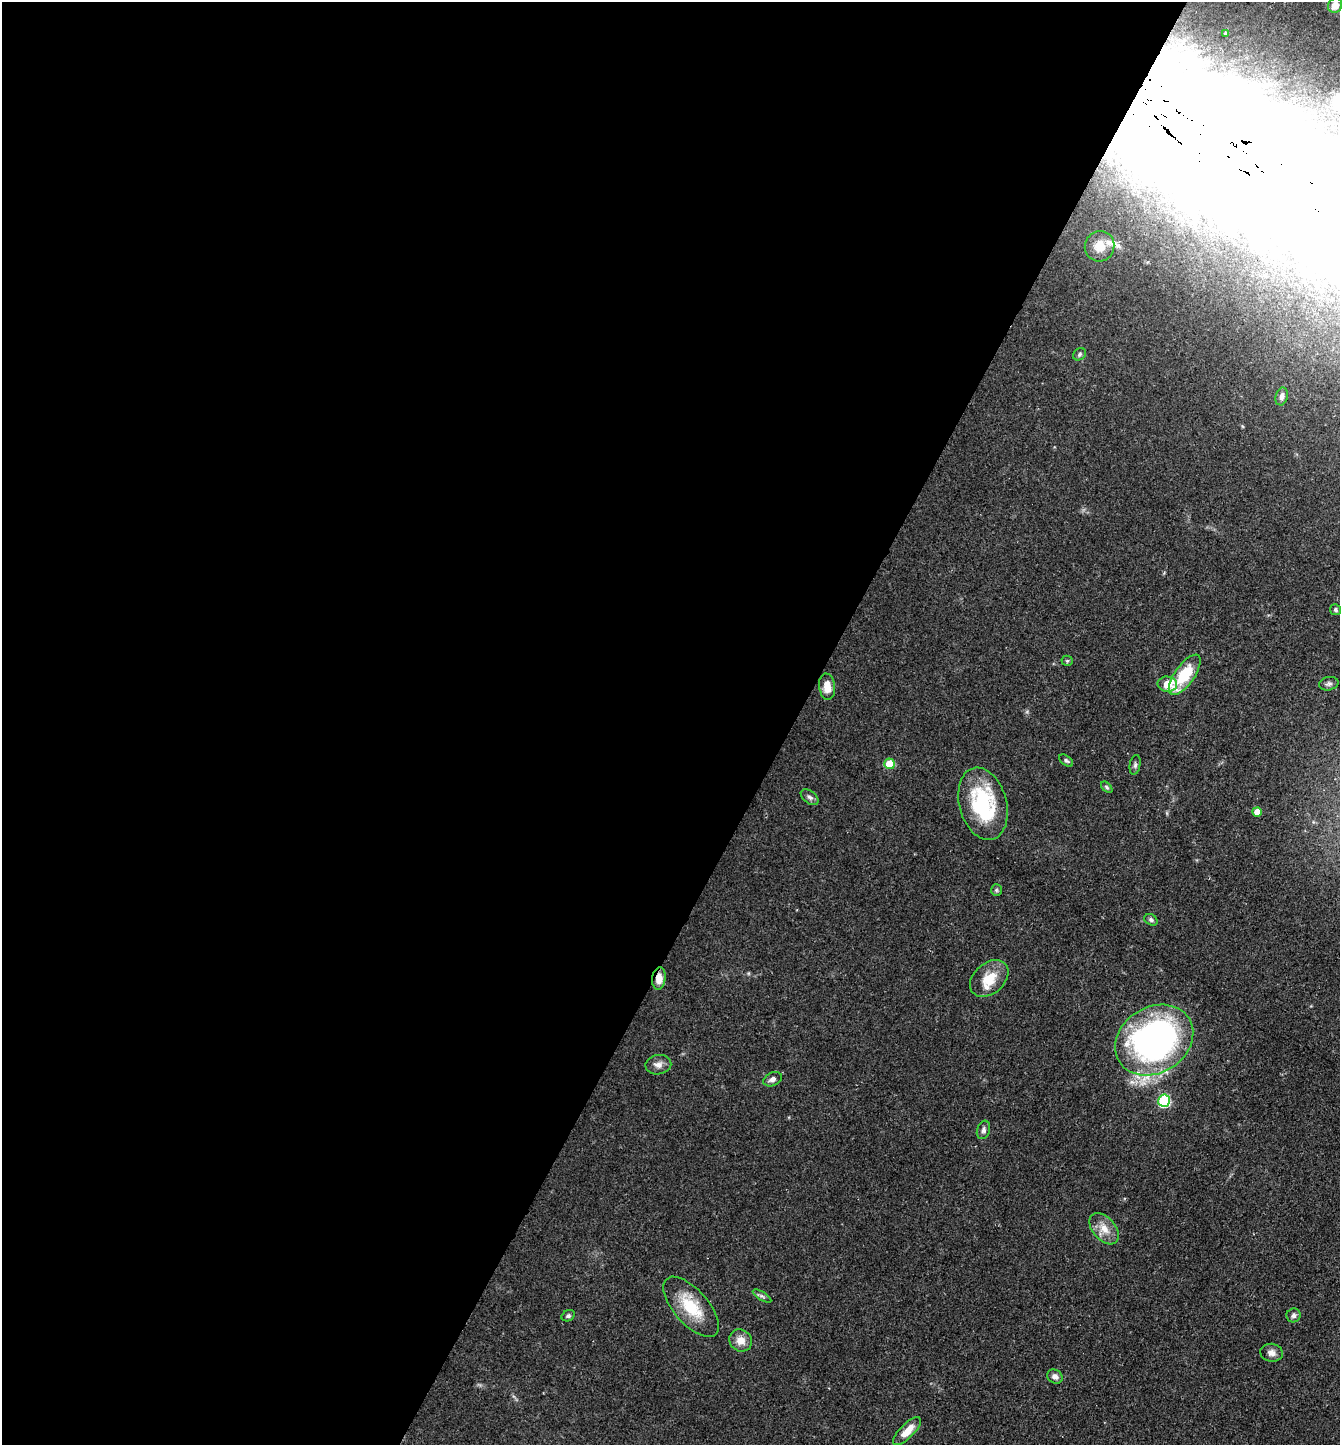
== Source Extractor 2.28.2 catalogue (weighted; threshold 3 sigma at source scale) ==
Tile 5 of 4 x 4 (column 1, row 2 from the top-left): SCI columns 148-1485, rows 2890-4332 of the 5783 x 5776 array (HDU 1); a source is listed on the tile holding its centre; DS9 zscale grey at full resolution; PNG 1342 x 1447 px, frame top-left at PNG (2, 2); each listed source drawn as its Kron ellipse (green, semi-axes under 4 px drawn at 4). Shown black and unused: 59% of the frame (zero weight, under 2 of 3 exposures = <1% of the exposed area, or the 3 px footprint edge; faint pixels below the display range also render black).
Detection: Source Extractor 2.28.2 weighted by HDU 2 'WHT'; one run over the whole footprint, this tile lists its part. Background 0.0527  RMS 0.005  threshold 0.0226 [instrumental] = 3 sigma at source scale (4.5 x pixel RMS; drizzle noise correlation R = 1.50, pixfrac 1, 0.05/0.05 arcsec/px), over >= 5 px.
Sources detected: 40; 2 inside a brighter object's white glare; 1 long thin detection or spike segment (spike, bleed or trail) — neither listed nor drawn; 1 inside a brighter listed object's ellipse — not listed separately; the other 36 listed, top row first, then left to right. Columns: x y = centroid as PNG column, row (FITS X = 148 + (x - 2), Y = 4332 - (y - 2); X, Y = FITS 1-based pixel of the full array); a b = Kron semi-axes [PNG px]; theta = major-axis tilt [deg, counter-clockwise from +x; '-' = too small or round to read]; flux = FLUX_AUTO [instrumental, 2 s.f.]
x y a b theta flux
1335 5 8 6 52 5.5
1225 33 3 3 - 0.95
1100 246 15 14 - 12
1080 354 7 5 36 1
1282 396 9 6 75 2
1335 610 5 5 - 1
1067 661 5 5 - 0.74
1185 675 24 10 55 22
1167 684 10 7 -5 11
1329 684 10 6 12 1.6
827 687 13 8 -83 6.1
1066 761 8 4 -37 0.98
889 764 5 5 - 12
1135 765 10 5 80 1.3
1107 787 7 4 -45 0.92
810 797 10 6 -38 1.6
983 804 37 23 -75 45
1257 812 5 4 - 6.4
996 890 6 5 - 0.88
1151 920 7 5 -30 1.2
659 978 11 6 83 5
989 978 22 15 41 12
1154 1040 41 33 32 210
658 1065 13 9 9 3.3
772 1079 10 6 26 2.2
1164 1101 6 6 - 50
983 1130 9 6 72 1.7
1104 1229 18 11 -49 6.7
762 1296 10 4 -32 1.3
691 1307 37 17 -48 19
1294 1315 7 7 - 1.6
568 1316 7 5 27 1.1
741 1340 12 10 -36 5.1
1271 1353 11 9 -9 3.1
1055 1376 8 6 -32 2.4
907 1431 18 7 45 6.8
Overlapping masked pixels (flux is a lower limit): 1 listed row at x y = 659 978